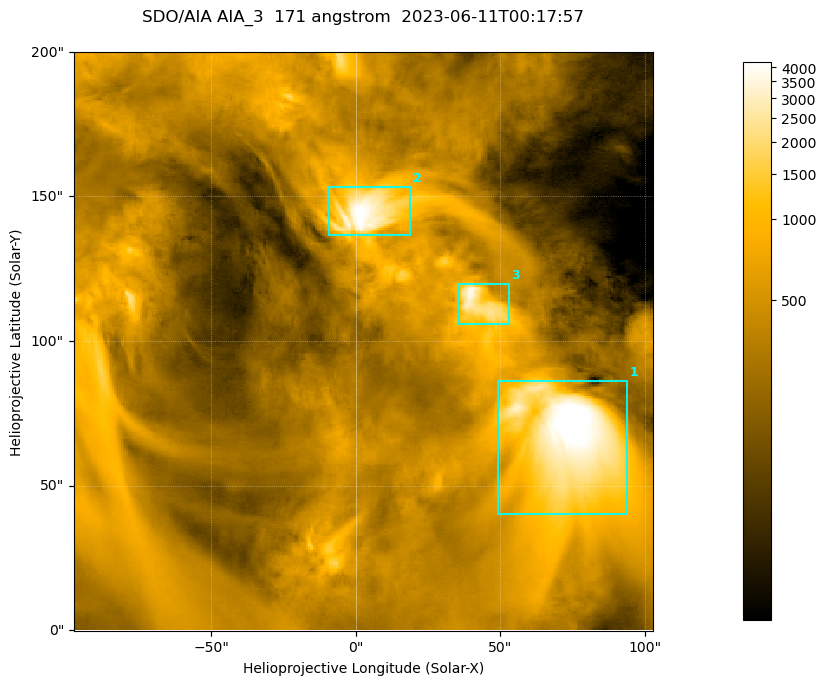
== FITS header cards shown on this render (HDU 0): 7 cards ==
TELESCOP= 'SDO/AIA '
INSTRUME= 'AIA_3   '
WAVELNTH=                  171
WAVEUNIT= 'angstrom'
DATE-OBS= '2023-06-11T00:17:57.351'
CTYPE1  = 'HPLN-TAN'
CTYPE2  = 'HPLT-TAN'

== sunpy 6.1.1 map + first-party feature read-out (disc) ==
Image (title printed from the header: SDO/AIA AIA_3  171 angstrom  2023-06-11T00:17:57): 334 x 334 px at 0.599 arcsec/px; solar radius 945 arcsec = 1577 px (partial field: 1.4% of the solar disc is inside the frame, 100% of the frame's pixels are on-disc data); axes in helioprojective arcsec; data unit not stated in the header (colour bar unlabelled)
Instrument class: DISC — disc imager (sunpy class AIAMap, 171 A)
Bright regions (active regions / flare kernels): reference = the on-disc median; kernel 3 px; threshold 5 sigma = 1086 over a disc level ~358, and >= 1.15x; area >= 111 px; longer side >= 4 px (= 2.4 arcsec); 3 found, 3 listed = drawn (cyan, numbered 1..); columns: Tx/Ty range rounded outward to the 2 arcsec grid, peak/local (2 s.f.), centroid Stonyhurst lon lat
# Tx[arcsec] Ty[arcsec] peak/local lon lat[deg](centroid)
1 48..94 40..86 15 +4 +4
2 -10..20 136..154 12 +0 +9
3 34..54 106..120 10 +3 +7